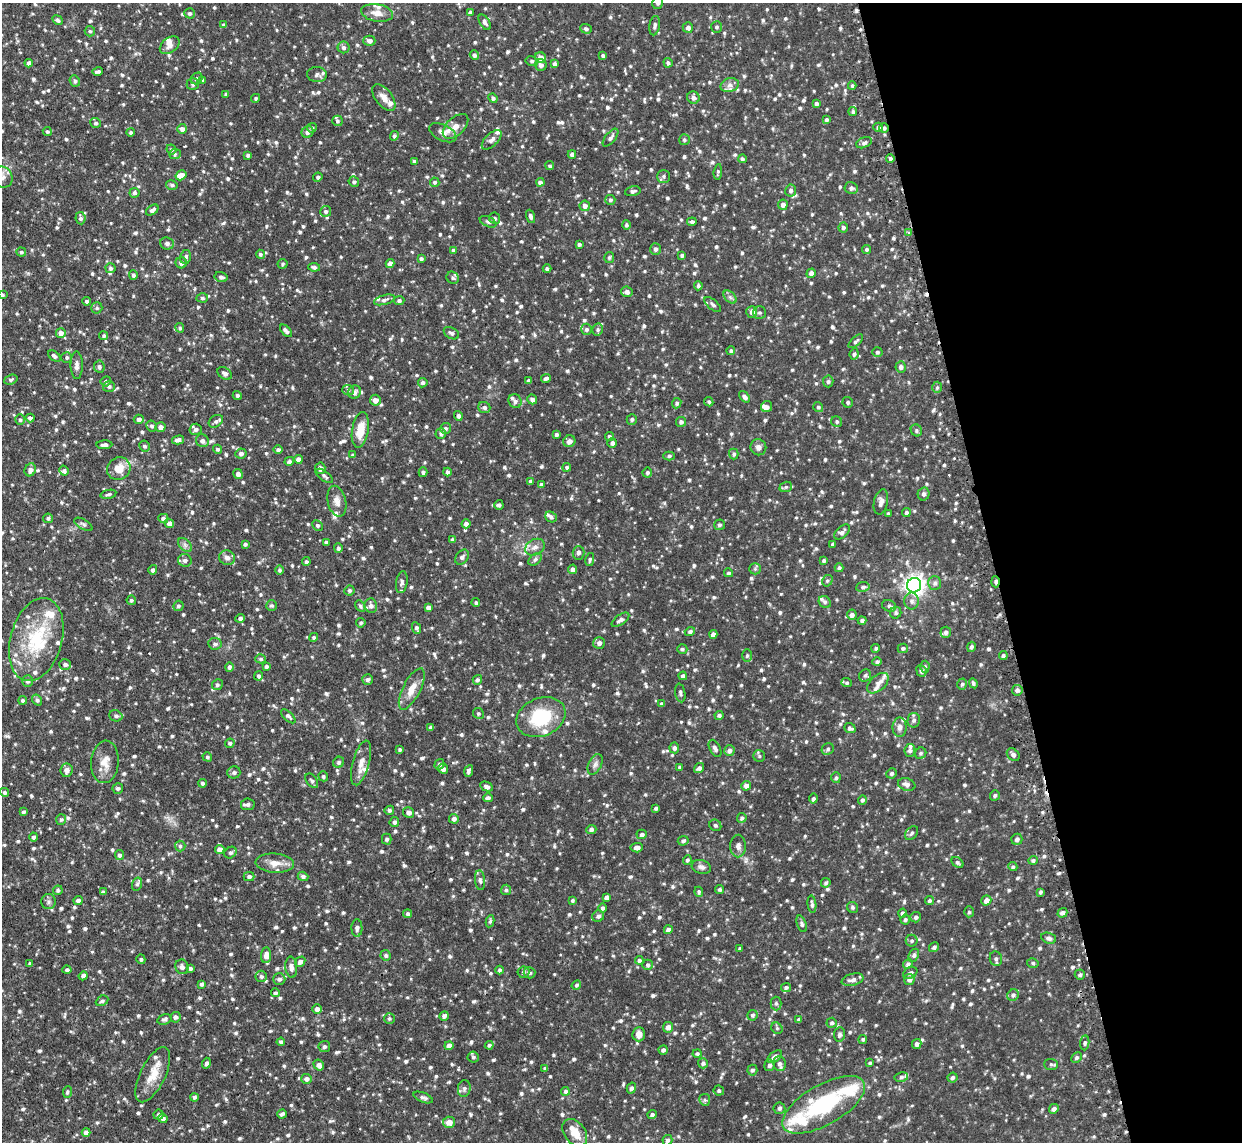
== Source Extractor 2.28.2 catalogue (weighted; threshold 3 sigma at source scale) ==
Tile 12 of 4 x 4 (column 4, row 3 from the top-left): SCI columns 3755-4994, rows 1301-2440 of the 5026 x 4998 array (HDU 1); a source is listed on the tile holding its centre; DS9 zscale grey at full resolution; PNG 1244 x 1144 px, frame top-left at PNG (2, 3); each listed source drawn as its Kron ellipse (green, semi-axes under 4 px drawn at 4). Shown black and unused: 20% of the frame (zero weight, under 2 of 3 exposures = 4% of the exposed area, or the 3 px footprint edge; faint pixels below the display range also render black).
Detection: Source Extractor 2.28.2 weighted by HDU 2 'WHT'; one run over the whole footprint, this tile lists its part. Background 0.101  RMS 0.0077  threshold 0.0345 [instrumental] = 3 sigma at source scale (4.5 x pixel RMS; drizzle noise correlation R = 1.50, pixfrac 1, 0.05/0.05 arcsec/px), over >= 5 px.
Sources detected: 1259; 2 cosmic-ray / hot-pixel residue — neither listed nor drawn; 48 inside a brighter listed object's ellipse — not listed separately; of the other 1209, all 500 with FLUX_AUTO >= 1.3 (the completeness limit of this list) listed and drawn (709 fainter detections not listed), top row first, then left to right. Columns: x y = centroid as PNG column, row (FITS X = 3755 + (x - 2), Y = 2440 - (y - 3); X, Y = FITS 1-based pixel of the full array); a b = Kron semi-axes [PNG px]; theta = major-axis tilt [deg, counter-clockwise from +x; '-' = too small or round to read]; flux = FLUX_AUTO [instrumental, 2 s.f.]
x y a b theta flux
658 3 6 5 - 1.9
470 12 4 4 - 1.8
190 13 5 5 - 1.6
377 13 16 8 -10 6.2
58 20 5 4 - 2
485 22 8 5 -59 2.3
224 25 4 4 - 1.7
655 26 10 5 81 2.2
717 27 6 5 - 1.5
688 28 5 5 - 2.6
586 29 6 4 -19 1.8
90 31 5 5 - 1.4
369 41 6 5 - 2.9
170 45 11 7 38 4.1
344 47 6 5 - 2.1
474 55 5 4 - 1.9
603 56 4 3 - 1.6
541 58 6 5 - 5.8
532 61 6 4 -11 1.6
29 63 4 4 - 3.1
668 63 5 4 - 1.7
555 64 4 4 - 2.4
541 65 6 6 - 2.8
98 71 5 3 - 2
317 75 10 7 -2 2.7
197 78 6 5 - 1.6
203 80 4 4 - 1.4
75 81 6 5 - 1.6
193 84 6 6 - 1.6
730 85 9 7 15 3.2
852 86 4 3 - 1.4
226 94 4 3 - 1.4
384 97 15 8 -52 5.7
256 98 4 4 - 1.3
493 98 5 4 - 1.6
693 98 6 6 - 2.6
816 104 4 3 - 1.9
853 112 4 4 - 1.4
826 120 4 4 - 1.6
337 121 5 5 - 1.6
95 123 5 5 - 1.5
456 126 15 9 43 5.8
878 127 5 4 - 2.1
312 128 5 4 - 1.3
884 128 5 5 - 1.7
182 129 5 5 - 2.8
47 132 4 4 - 1.4
131 132 4 4 - 1.4
308 132 6 5 - 3
443 133 15 8 -26 4.2
394 136 5 4 - 1.3
610 138 11 5 51 2.4
492 140 12 6 45 3.3
684 140 5 5 - 1.5
864 143 8 5 23 1.9
171 149 5 4 - 1.6
175 154 6 5 - 1.4
572 154 4 4 - 2.3
248 155 3 3 - 1.7
890 158 4 4 - 1.9
742 159 4 4 - 1.4
414 161 4 4 - 1.6
550 166 4 4 - 1.3
718 172 8 3 82 1.3
181 175 6 4 33 6.8
664 176 6 6 - 1.8
2 177 11 10 - 5.2
318 177 4 4 - 1.5
354 182 5 5 - 1.5
435 182 5 4 - 1.4
540 182 4 4 - 1.8
172 185 6 4 -14 1.5
851 188 7 6 - 2.3
791 190 6 5 - 2.1
633 191 8 4 14 1.7
135 193 5 5 - 1.5
610 200 5 5 - 1.6
783 205 5 5 - 3.6
585 206 5 5 - 3.4
152 210 7 4 35 2.4
326 211 5 5 - 1.6
530 216 7 4 -71 2.1
80 218 6 5 - 1.8
494 218 6 5 - 1.5
488 222 9 5 -25 1.6
692 222 5 4 - 1.7
626 225 5 4 - 1.5
843 227 5 5 - 1.8
909 233 3 3 - 4.9
167 243 7 6 - 1.9
579 244 3 3 - 1.4
655 249 6 5 - 2.2
866 249 4 4 - 1.3
453 250 4 4 - 2.1
21 252 5 4 - 1.5
260 254 5 4 - 1.4
682 255 4 4 - 1.7
186 257 7 5 76 2
609 257 5 5 - 1.4
421 259 4 4 - 1.6
181 263 6 5 - 2.5
283 264 5 5 - 1.4
390 264 4 4 - 3.7
314 267 6 4 -9 1.7
111 268 5 5 - 1.6
547 269 4 4 - 1.7
811 273 5 4 - 3.2
133 275 5 4 - 1.7
221 277 6 5 - 2.2
453 278 6 5 - 1.6
698 286 4 4 - 1.6
627 292 6 5 - 2.7
2 295 4 3 - 1.3
730 297 8 5 -45 1.9
202 298 6 4 -3 1.5
384 300 11 4 16 2.4
86 301 4 4 - 1.5
399 301 5 4 - 1.8
713 304 10 5 -40 2
97 308 5 5 - 1.3
752 312 6 5 - 3.4
759 313 6 6 - 1.5
180 328 5 4 - 1.5
586 329 5 5 - 1.6
598 330 6 5 - 1.6
286 331 7 3 -46 2.2
61 333 5 5 - 3.8
451 333 8 5 -29 2
104 336 4 4 - 1.3
856 341 9 4 43 1.6
731 351 4 4 - 1.8
877 352 5 5 - 1.5
854 354 6 4 82 1.6
54 356 7 4 -37 2
67 357 5 5 - 1.5
77 365 14 6 -89 3.1
99 367 6 5 - 1.8
901 367 5 5 - 2.5
225 373 8 5 -34 2.5
546 378 5 3 - 1.9
11 380 7 4 20 1.5
529 380 3 3 - 1.6
106 381 5 5 - 1.5
828 381 6 5 - 1.7
423 383 5 5 - 1.9
109 386 6 5 - 1.9
937 387 6 5 - 1.5
348 390 6 5 - 1.4
354 392 7 6 - 2.8
237 395 4 4 - 1.6
745 397 6 4 -50 2.5
532 399 5 4 - 2.5
375 400 5 5 - 4.7
515 401 7 6 - 2.3
709 402 5 4 - 1.3
848 402 5 5 - 1.4
677 403 5 4 - 1.4
484 407 6 5 - 1.8
767 407 6 5 - 2.6
818 407 5 4 - 1.3
458 416 5 4 - 1.9
30 418 4 4 - 2
139 419 5 4 - 2.4
632 419 5 5 - 1.6
20 420 5 5 - 1.5
216 421 8 5 35 1.6
681 422 5 5 - 1.9
837 422 6 5 - 1.5
152 426 5 5 - 1.6
160 427 5 4 - 3.6
446 428 5 5 - 1.6
196 429 6 5 - 2.5
360 430 18 8 80 12
916 430 6 5 - 1.6
441 434 5 5 - 1.6
556 434 4 3 - 1.6
609 436 5 4 - 1.7
178 440 6 4 16 2.5
202 441 6 6 - 2.9
569 441 6 5 - 4.1
612 443 5 5 - 2.3
104 445 8 4 3 2.4
144 446 5 5 - 1.7
758 447 8 7 - 3
217 449 4 4 - 1.5
278 450 4 4 - 1.6
241 453 6 5 - 2.6
734 454 5 4 - 1.5
353 455 4 3 - 1.6
669 456 5 4 - 1.3
298 459 4 4 - 3.4
289 461 5 4 - 1.7
567 467 4 4 - 1.4
320 468 6 5 - 3.9
119 469 12 11 - 10
30 470 6 5 - 3.4
64 471 5 4 - 1.7
423 472 5 4 - 1.5
447 472 4 4 - 2
647 472 5 5 - 1.6
238 474 5 4 - 2.8
324 476 10 5 -36 1.9
530 481 4 4 - 1.8
541 485 4 3 - 2.1
786 487 6 5 - 1.4
108 494 8 3 12 1.3
924 494 6 6 - 2.2
337 501 16 9 -76 5.3
881 502 13 7 77 3.5
499 505 5 4 - 1.8
906 512 4 4 - 1.5
888 514 3 3 - 1.3
551 517 6 5 - 1.9
48 518 5 5 - 1.6
163 518 5 4 - 2.3
169 523 5 4 - 4
83 524 10 5 -30 1.7
466 524 4 4 - 2.3
318 525 6 5 - 1.7
720 525 5 5 - 1.6
842 532 9 5 43 2.6
452 540 4 4 - 1.7
326 542 4 3 - 1.4
245 544 3 3 - 1.4
833 544 4 4 - 1.9
185 545 8 5 -45 2.1
535 547 10 7 28 4.1
338 548 5 4 - 1.6
578 553 7 6 - 2.2
462 557 8 6 53 2
227 558 8 7 - 3.3
535 559 7 5 39 1.7
185 560 7 6 - 2.4
590 560 7 4 79 1.3
824 561 4 4 - 1.4
306 562 4 4 - 1.4
839 568 4 4 - 1.5
573 569 5 4 - 3.1
755 569 6 5 - 1.4
153 570 5 4 - 1.8
279 570 5 4 - 1.4
728 573 4 4 - 1.6
827 581 6 5 - 1.3
402 582 11 6 81 2.2
995 582 5 3 - 2.5
935 583 7 6 - 2.3
914 585 7 7 - 430
863 587 7 5 9 1.6
349 590 5 5 - 1.7
131 600 5 4 - 1.5
912 601 8 7 - 3.1
825 602 6 5 - 1.7
476 603 4 4 - 1.4
272 605 5 5 - 1.3
178 606 5 5 - 1.6
360 606 6 4 -60 1.5
371 606 7 6 - 2.9
889 606 7 5 -22 1.9
428 608 4 4 - 2.6
896 613 6 5 - 1.7
852 615 5 5 - 2.9
240 618 5 4 - 2.2
620 620 10 5 35 2.7
862 620 4 4 - 2
361 623 5 4 - 1.3
416 628 6 4 -65 2
690 632 5 4 - 1.8
946 632 5 5 - 2.1
713 634 4 4 - 3
314 637 4 4 - 1.3
36 640 42 25 74 50
599 643 6 6 - 2.9
215 644 7 6 - 2
971 647 5 4 - 1.5
876 648 4 4 - 1.4
903 648 5 5 - 1.5
682 649 5 4 - 1.3
1003 655 4 4 - 1.6
747 656 6 5 - 1.5
261 659 5 4 - 1.3
877 662 5 4 - 1.6
65 664 6 5 - 2.2
266 666 4 4 - 1.4
229 667 4 4 - 1.9
925 667 6 4 87 1.3
921 671 6 5 - 2.1
865 675 6 5 - 1.5
259 676 4 4 - 1.9
683 676 4 4 - 2.2
367 680 5 5 - 1.9
477 680 5 4 - 1.7
28 681 6 5 - 2
847 683 5 4 - 1.5
878 683 13 7 42 3.6
973 683 5 4 - 1.5
962 684 6 4 73 1.5
217 685 5 5 - 1.5
412 689 23 8 63 9
1017 690 5 5 - 2.3
680 693 9 5 -79 1.8
23 700 4 4 - 1.5
37 700 6 5 - 1.8
662 704 4 4 - 1.7
478 713 5 5 - 1.3
116 716 6 5 - 1.8
288 716 9 4 -43 1.8
719 716 4 4 - 1.7
541 717 25 19 23 37
914 720 7 6 - 2.2
431 727 4 4 - 2.5
900 727 10 7 88 3.1
850 728 6 4 -21 1.7
230 743 5 4 - 1.4
674 748 5 5 - 2.3
715 748 9 5 -62 2.6
400 749 4 4 - 1.4
828 749 6 5 - 1.5
910 750 6 5 - 2.1
729 751 5 5 - 2.7
921 753 6 5 - 1.5
1013 755 7 5 -45 2.4
759 756 6 6 - 1.3
207 757 5 4 - 1.4
105 762 21 13 85 9.5
339 762 6 5 - 1.4
361 763 23 8 75 6.7
439 764 5 4 - 2
595 764 11 6 65 2.8
680 767 4 4 - 1.6
699 768 5 4 - 2.1
443 769 5 4 - 3.1
67 770 7 6 - 3.8
469 771 6 4 64 2
234 772 6 6 - 2
891 773 5 5 - 1.9
323 776 5 4 - 1.4
836 778 5 4 - 1.3
312 781 8 5 -53 1.8
203 783 4 4 - 1.5
907 784 9 6 -19 3.2
486 786 6 4 -29 2.5
746 786 5 5 - 3.1
118 788 5 5 - 1.6
4 792 4 4 - 1.7
995 795 5 5 - 1.5
488 798 5 4 - 2.2
813 799 5 4 - 1.5
862 800 5 4 - 1.5
248 804 7 6 - 2.3
656 808 3 3 - 1.5
389 810 5 4 - 1.6
23 812 4 3 - 1.6
409 812 6 5 - 3
742 818 5 4 - 1.5
61 819 5 5 - 1.4
454 819 5 5 - 2.6
394 822 5 5 - 2
715 825 6 5 - 1.6
591 830 5 4 - 2.1
912 833 8 5 51 1.8
642 834 5 4 - 2
34 837 4 4 - 1.8
387 839 5 5 - 1.6
1017 839 5 5 - 2.3
683 841 5 4 - 1.5
180 846 5 5 - 1.4
738 846 11 8 89 3.2
637 848 6 4 4 2.9
220 850 4 4 - 4.7
230 853 6 5 - 1.7
119 855 5 4 - 1.8
687 860 5 4 - 1.5
1033 860 5 4 - 1.4
957 862 6 4 -39 1.6
275 863 19 9 -4 7.7
701 867 10 7 -15 2.8
1013 867 5 4 - 1.3
249 876 5 4 - 2.3
303 876 5 4 - 2
480 880 10 5 -84 2.2
826 883 5 4 - 1.4
137 884 6 5 - 1.7
720 889 4 4 - 1.6
58 890 5 4 - 1.5
506 890 5 5 - 1.5
103 892 4 4 - 1.8
699 892 5 4 - 1.4
1040 892 4 3 - 1.3
606 897 4 4 - 2.2
986 900 5 4 - 3.8
78 901 4 4 - 2.6
572 901 4 4 - 1.4
929 901 4 4 - 1.5
49 902 7 7 - 2
812 904 9 4 -83 1.9
852 907 6 5 - 1.4
602 908 4 4 - 1.7
969 912 5 4 - 1.4
902 913 4 4 - 1.7
1062 913 5 4 - 2.2
408 914 4 4 - 1.6
598 916 6 5 - 2.2
916 917 5 5 - 1.8
905 920 5 5 - 1.7
490 921 6 4 79 1.4
802 924 8 4 -71 1.7
357 928 9 5 -90 2.6
668 930 4 4 - 2.7
1049 938 7 5 -19 2.6
912 941 6 6 - 1.6
934 947 5 4 - 1.6
740 949 4 4 - 1.4
266 955 8 5 85 4.9
386 955 5 5 - 1.8
914 955 7 5 64 1.6
141 959 5 4 - 1.5
996 959 7 6 - 2.2
639 960 4 4 - 1.4
300 962 6 4 49 2.9
1033 963 6 4 -16 1.4
30 964 4 3 - 1.5
908 964 5 4 - 1.9
648 965 5 5 - 1.7
182 967 7 6 - 2.8
291 967 10 6 -84 4.1
190 969 4 3 - 1.8
67 970 4 4 - 1.5
499 970 4 4 - 1.4
523 972 6 6 - 1.8
530 973 6 5 - 1.6
910 973 7 5 27 2
1080 975 5 5 - 1.6
83 976 4 4 - 2.1
261 976 5 5 - 1.7
279 979 6 6 - 2.2
909 979 5 5 - 2.9
853 980 11 6 13 3.3
201 984 4 3 - 1.6
576 985 5 4 - 1.3
786 987 5 4 - 1.7
275 993 4 4 - 1.3
1013 995 6 5 - 1.7
102 1001 6 5 - 1.6
776 1003 7 5 -89 1.5
317 1009 4 4 - 2.9
752 1015 5 5 - 1.7
444 1016 5 4 - 2.3
176 1017 5 5 - 2
165 1019 7 5 17 1.8
389 1019 5 5 - 1.5
799 1019 4 3 - 1.7
832 1023 5 5 - 1.5
668 1027 5 5 - 3.7
777 1028 6 5 - 1.3
639 1034 7 6 - 5.5
840 1034 7 5 82 1.9
863 1039 4 4 - 1.3
281 1042 4 4 - 1.8
1085 1043 7 4 85 1.6
917 1044 5 4 - 2.3
489 1045 4 4 - 1.3
324 1046 6 5 - 1.7
449 1046 4 4 - 4.7
663 1050 5 4 - 2
697 1054 4 4 - 1.4
473 1057 5 5 - 1.6
775 1057 8 5 36 3.3
1077 1057 5 4 - 1.6
206 1063 5 4 - 2
703 1063 5 5 - 2
870 1063 4 3 - 1.3
780 1064 7 6 - 2.7
1051 1064 7 5 -6 1.5
319 1065 6 5 - 3.4
769 1065 6 5 - 2.2
545 1068 4 4 - 1.5
752 1070 5 5 - 1.7
153 1075 30 12 64 14
901 1077 7 4 11 1.6
952 1077 5 5 - 1.9
306 1079 5 5 - 2.7
464 1088 8 6 81 2.2
631 1088 5 4 - 2
719 1090 5 5 - 1.4
565 1091 4 4 - 1.7
67 1092 6 4 81 1.4
194 1097 4 4 - 1.7
423 1097 10 4 -22 2
705 1100 6 5 - 1.4
824 1105 46 20 30 63
779 1108 6 5 - 1.8
1054 1109 5 4 - 2.5
282 1114 5 3 - 1.7
652 1114 5 4 - 1.6
159 1115 5 5 - 1.5
163 1118 5 4 - 2.2
449 1122 6 5 - 5.4
86 1132 4 4 - 3.3
575 1133 15 10 -53 10
667 1140 5 4 - 1.8
Overlapping masked pixels (flux is a lower limit): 2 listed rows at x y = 909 233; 995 582
Isophote crosses this tile's border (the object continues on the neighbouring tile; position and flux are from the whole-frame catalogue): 3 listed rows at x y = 658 3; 2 177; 2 295